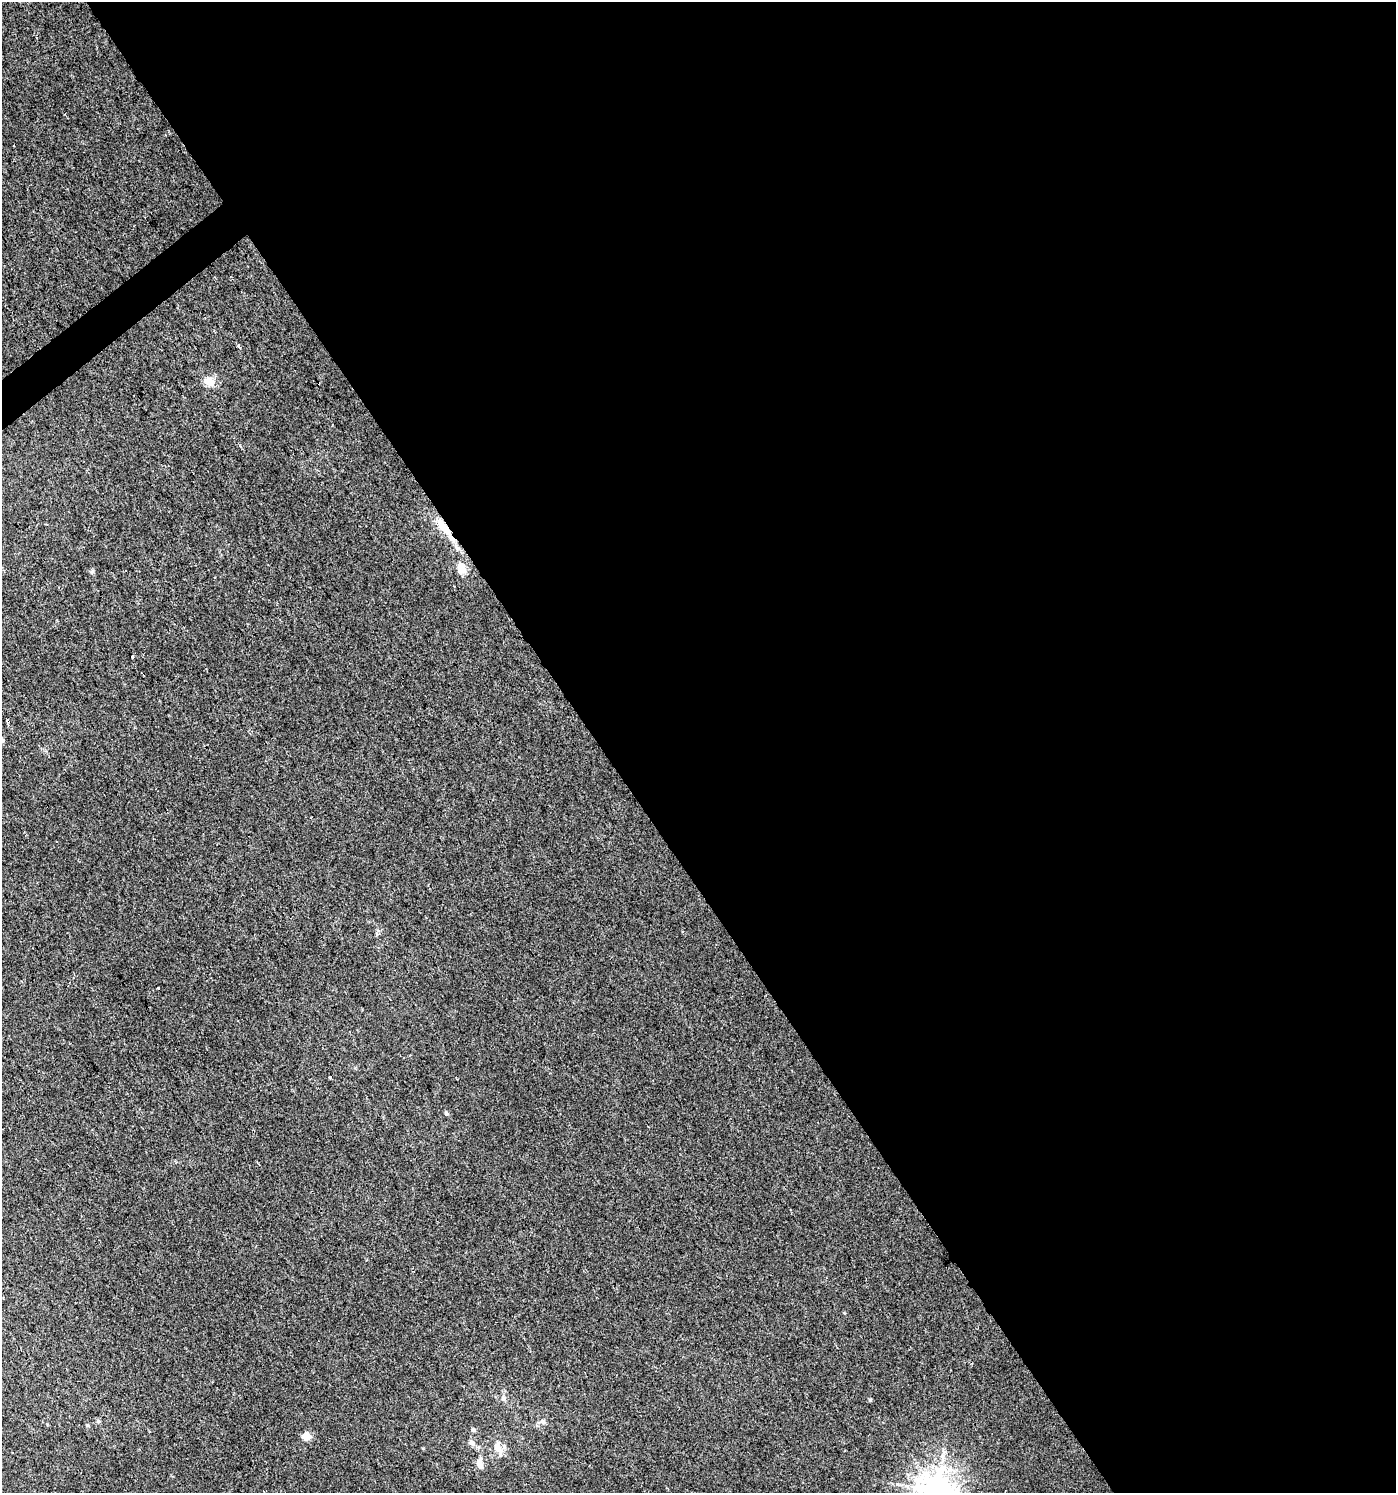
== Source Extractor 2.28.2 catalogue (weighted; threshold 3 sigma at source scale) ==
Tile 8 of 4 x 4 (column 4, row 2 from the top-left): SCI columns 4315-5708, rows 2986-4476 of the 5903 x 5967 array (HDU 1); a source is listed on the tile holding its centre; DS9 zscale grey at full resolution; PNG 1398 x 1495 px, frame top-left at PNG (2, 2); no overlay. Shown black and unused: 58% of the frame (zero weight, under 2 of 3 exposures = <1% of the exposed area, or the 3 px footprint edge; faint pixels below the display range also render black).
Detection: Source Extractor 2.28.2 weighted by HDU 2 'WHT'; one run over the whole footprint, this tile lists its part. Background 0.00676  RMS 0.0064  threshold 0.0287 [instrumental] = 3 sigma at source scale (4.5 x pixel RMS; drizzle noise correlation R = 1.50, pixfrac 1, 0.0396/0.0396 arcsec/px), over >= 5 px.
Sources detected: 24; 3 cosmic-ray / hot-pixel residue — not listed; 3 inside a brighter listed object's ellipse — not listed separately; the other 18 listed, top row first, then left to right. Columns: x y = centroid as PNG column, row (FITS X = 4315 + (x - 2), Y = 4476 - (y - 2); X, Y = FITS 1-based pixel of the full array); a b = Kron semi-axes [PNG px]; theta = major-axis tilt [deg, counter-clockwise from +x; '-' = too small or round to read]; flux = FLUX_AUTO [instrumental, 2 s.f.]
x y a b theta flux
208 381 9 7 -21 8.3
441 523 14 9 -77 6.4
452 539 12 5 -42 3.2
461 568 13 10 -79 7.2
132 657 3 3 - 3.6
2 740 6 6 - 1.3
330 1077 4 2 - 0.57
446 1113 6 5 - 1.1
503 1398 7 6 - 1.6
98 1421 6 4 -46 0.91
542 1421 6 5 - 1.3
87 1425 5 4 - 0.76
473 1430 6 5 - 1.2
306 1436 5 5 - 15
471 1442 7 6 - 2.7
498 1449 19 8 -56 6
479 1462 12 7 64 3.4
937 1491 10 9 - 1200
Overlapping masked pixels (flux is a lower limit): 2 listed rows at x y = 441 523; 452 539
Isophote crosses this tile's border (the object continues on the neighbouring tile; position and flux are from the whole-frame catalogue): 2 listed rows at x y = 2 740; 937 1491
Unlisted compact peaks at least as high as the median listed source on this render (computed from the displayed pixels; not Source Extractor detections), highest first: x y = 870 1399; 92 572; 897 1484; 423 1448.